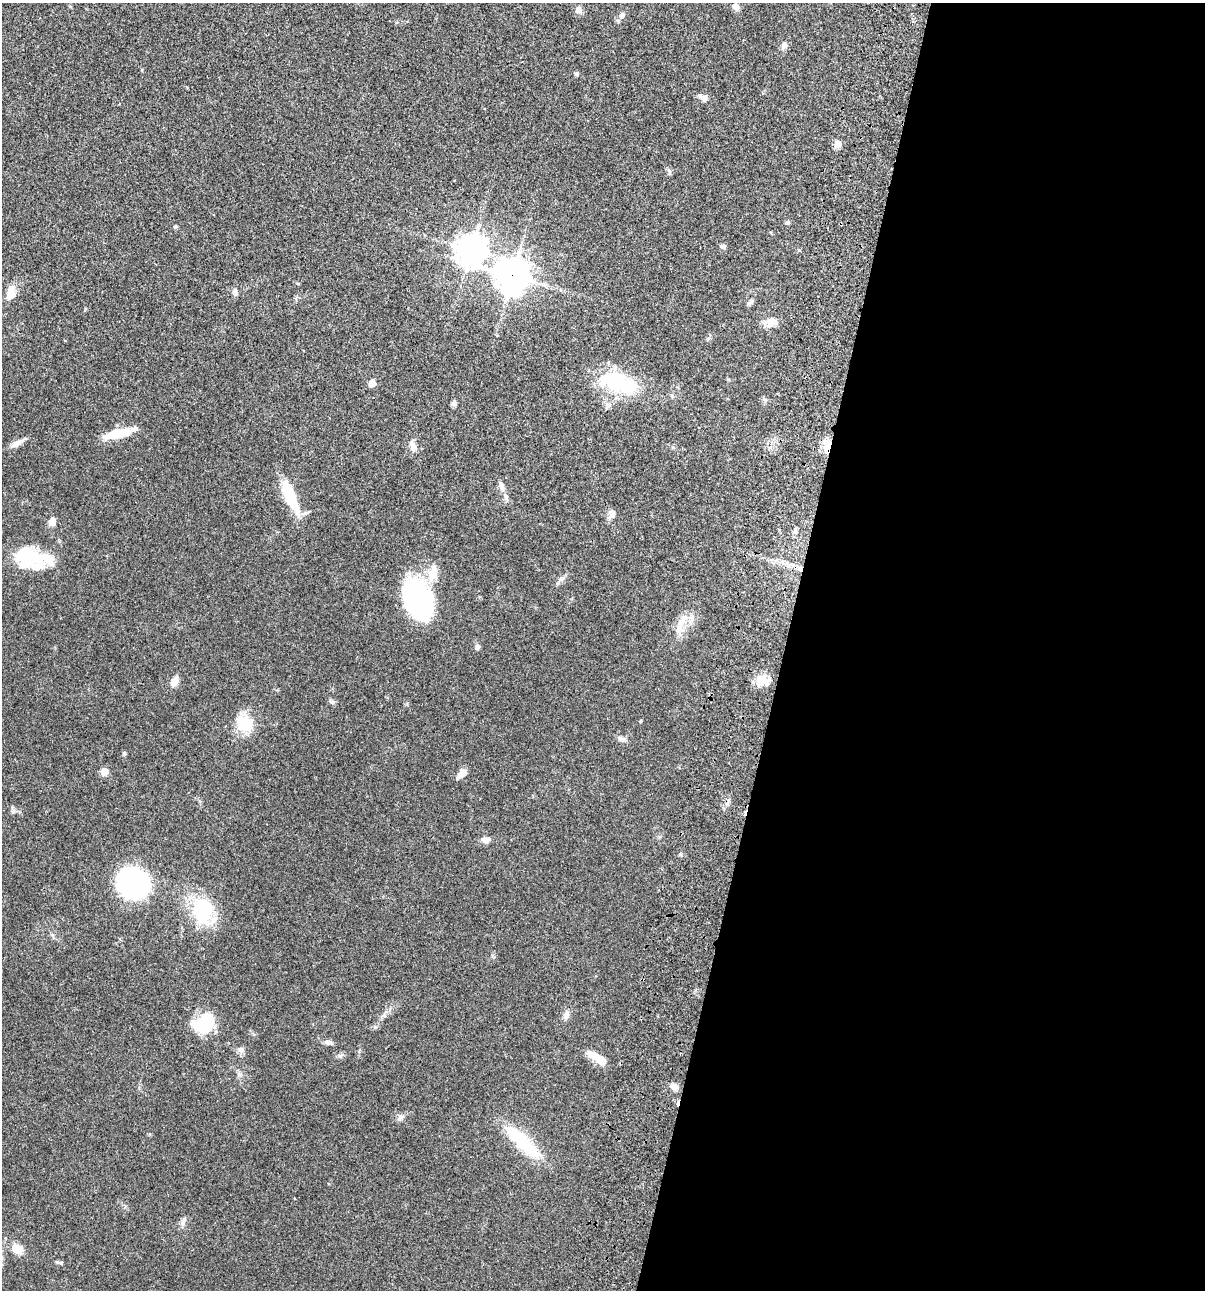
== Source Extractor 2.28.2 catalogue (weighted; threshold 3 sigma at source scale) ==
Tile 12 of 4 x 4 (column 4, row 3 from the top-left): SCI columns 3844-5046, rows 1408-2695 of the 5404 x 5390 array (HDU 1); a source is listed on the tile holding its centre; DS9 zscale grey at full resolution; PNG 1207 x 1292 px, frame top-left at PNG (2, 3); no overlay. Shown black and unused: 35% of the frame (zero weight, under 3 of 4 exposures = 9% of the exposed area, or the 3 px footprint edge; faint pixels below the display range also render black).
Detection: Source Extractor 2.28.2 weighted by HDU 2 'WHT'; one run over the whole footprint, this tile lists its part. Background 0.0467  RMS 0.0053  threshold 0.0237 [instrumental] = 3 sigma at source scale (4.5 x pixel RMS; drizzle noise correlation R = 1.50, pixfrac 1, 0.05/0.05 arcsec/px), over >= 5 px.
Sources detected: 62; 2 inside a brighter object's white glare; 1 cosmic-ray / hot-pixel residue — not listed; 1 inside a brighter listed object's ellipse — not listed separately; the other 58 listed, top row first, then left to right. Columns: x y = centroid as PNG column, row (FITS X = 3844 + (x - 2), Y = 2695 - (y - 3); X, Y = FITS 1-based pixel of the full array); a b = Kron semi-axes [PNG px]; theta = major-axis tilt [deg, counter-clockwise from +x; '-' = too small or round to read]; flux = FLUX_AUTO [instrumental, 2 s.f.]
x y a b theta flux
736 7 9 7 -23 2.4
578 10 9 9 - 2.4
621 16 11 6 57 1.9
784 45 10 7 64 2.1
577 74 6 5 - 0.78
704 98 11 8 -18 2.2
838 144 9 7 71 3.3
669 171 9 3 -45 0.78
788 222 6 4 15 0.9
175 227 6 4 19 0.58
723 246 7 5 1 1.3
471 249 10 10 - 620
799 250 5 4 - 0.55
512 275 12 12 - 730
235 292 10 6 -76 1.6
10 293 18 11 79 6
750 302 10 5 42 1.2
771 322 14 11 15 5
618 382 51 23 -17 35
372 383 5 5 - 7.9
454 403 6 5 - 1.5
117 434 27 11 14 13
16 444 14 8 30 3.2
413 446 14 8 -68 3.1
827 447 18 8 -88 7.2
502 486 12 7 -79 2.4
289 495 34 12 -67 21
612 514 12 8 63 2.6
52 521 10 7 75 3.3
32 559 41 20 -8 28
800 569 11 7 -20 2.7
433 573 25 12 80 7.7
418 600 40 25 -69 85
680 625 32 9 72 7.2
477 647 6 6 - 1.5
174 681 11 7 65 4.4
763 681 20 12 -1 6
331 702 7 4 -45 0.96
244 724 23 18 -26 14
622 739 13 6 -30 1.9
124 753 6 5 - 0.67
104 772 7 7 - 4.4
461 774 16 8 48 3.2
13 811 7 5 46 1
486 840 10 7 6 2.5
133 883 22 20 -39 97
203 910 36 26 -88 27
566 1015 12 7 73 2.3
204 1024 22 18 29 23
328 1042 11 6 -6 1.7
241 1050 10 8 -29 2.2
340 1056 7 6 - 1.2
601 1060 24 8 -29 7.2
674 1087 9 7 -46 3
400 1117 11 7 36 1.7
523 1142 53 14 -43 27
17 1249 13 9 -39 7.4
59 1262 11 4 -9 1
Overlapping masked pixels (flux is a lower limit): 3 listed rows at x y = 512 275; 827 447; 800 569
Unlisted compact peaks at least as high as the median listed source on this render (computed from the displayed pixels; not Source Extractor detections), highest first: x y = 183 1223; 384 1015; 375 1027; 680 854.